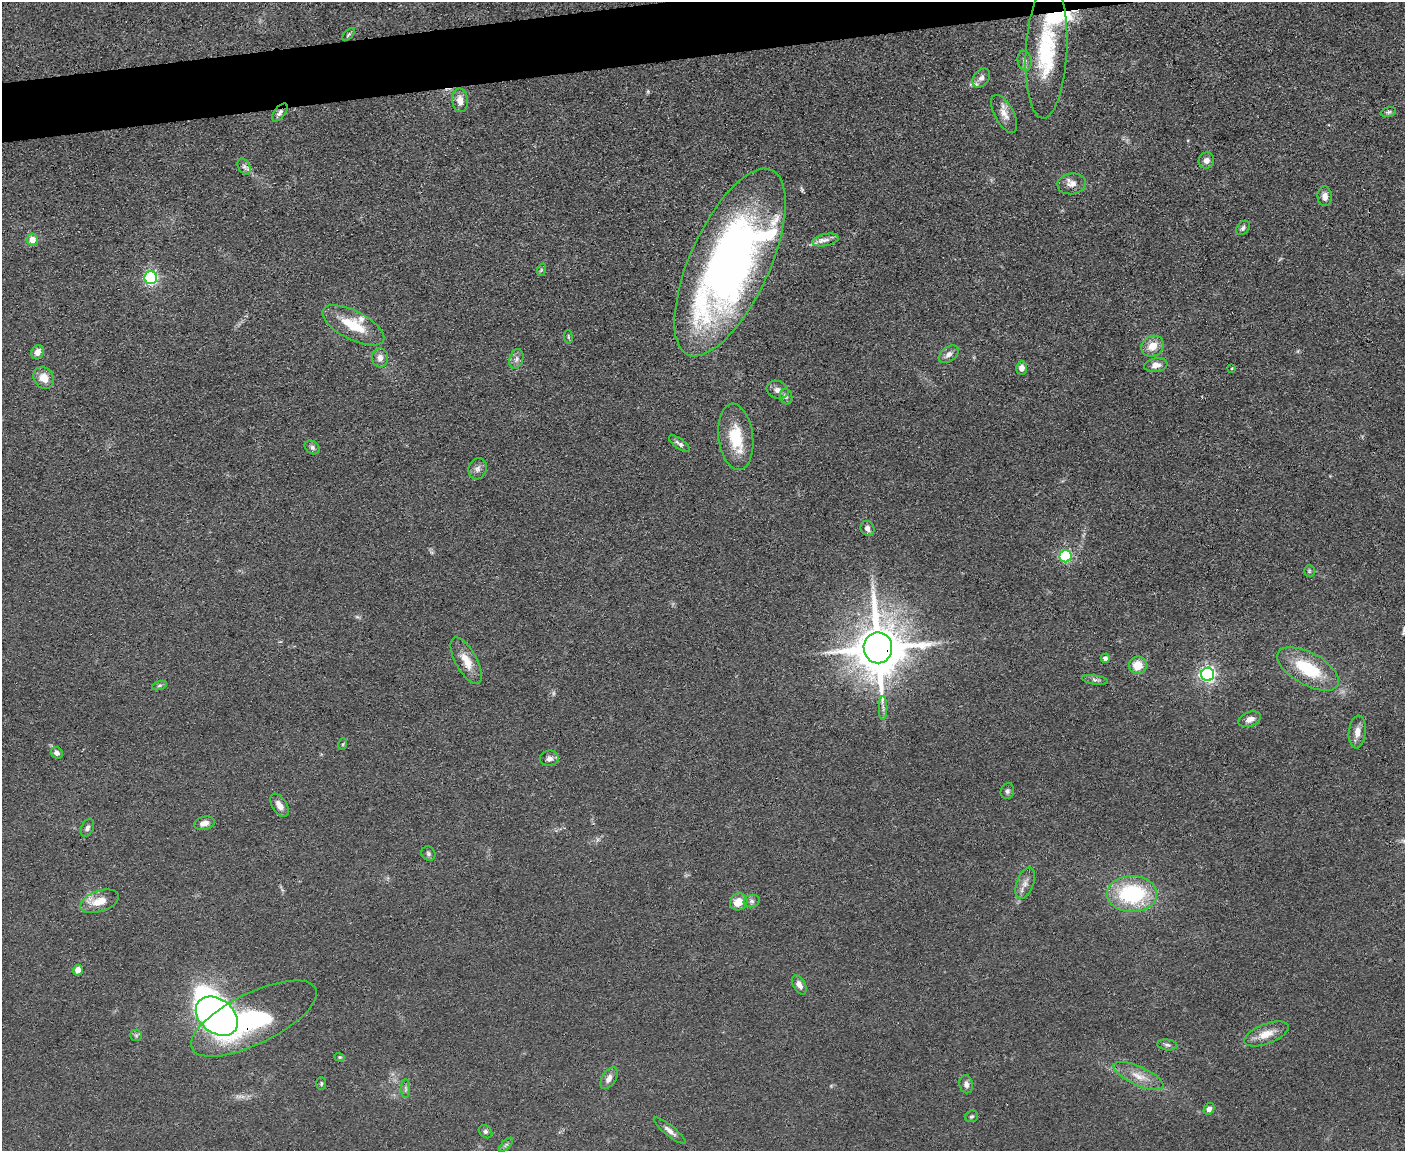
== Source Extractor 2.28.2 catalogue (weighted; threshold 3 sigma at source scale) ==
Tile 8 of 3 x 4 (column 2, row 3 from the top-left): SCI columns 1533-2935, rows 1151-2299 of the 4573 x 4596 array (HDU 1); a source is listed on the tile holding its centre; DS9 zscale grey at full resolution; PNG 1407 x 1153 px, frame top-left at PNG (2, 2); each listed source drawn as its Kron ellipse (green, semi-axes under 4 px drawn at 4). Shown black and unused: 3% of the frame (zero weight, under 3 of 4 exposures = <1% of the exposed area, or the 3 px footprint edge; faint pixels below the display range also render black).
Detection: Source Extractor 2.28.2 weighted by HDU 2 'WHT'; one run over the whole footprint, this tile lists its part. Background 0.0719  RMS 0.007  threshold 0.0314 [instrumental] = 3 sigma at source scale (4.5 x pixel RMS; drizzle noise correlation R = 1.50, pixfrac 1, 0.05/0.05 arcsec/px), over >= 5 px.
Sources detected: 86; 1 too faint to see at this stretch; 2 inside a brighter object's white glare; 1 long thin detection or spike segment (spike, bleed or trail) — neither listed nor drawn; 2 inside a brighter listed object's ellipse — not listed separately; the other 80 listed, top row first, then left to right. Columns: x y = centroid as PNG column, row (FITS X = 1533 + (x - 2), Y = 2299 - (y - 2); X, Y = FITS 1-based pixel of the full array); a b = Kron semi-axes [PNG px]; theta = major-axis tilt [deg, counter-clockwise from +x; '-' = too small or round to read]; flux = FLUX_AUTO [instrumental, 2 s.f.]
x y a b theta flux
349 34 8 3 45 1.1
1046 51 67 20 87 60
1025 61 10 7 -80 2.7
981 78 10 7 52 3.6
460 100 12 8 -84 6.4
1388 112 8 4 16 1.4
280 113 10 5 51 3
1004 114 21 9 -62 6.7
1206 161 8 7 - 3.5
244 167 8 5 -63 2.3
1072 184 14 10 8 5.8
1325 196 10 7 -85 4.1
1243 228 8 6 48 1.9
32 240 6 5 - 8.4
825 240 13 6 12 4
730 262 101 39 65 460
541 270 6 4 72 0.98
151 278 6 6 - 120
353 325 34 14 -27 24
568 337 7 3 -82 0.86
1152 346 11 10 - 9.4
38 352 7 6 - 4.7
949 354 11 7 37 4
380 358 9 8 - 4.4
516 359 10 7 74 3
1156 365 12 7 10 4.9
1022 368 6 5 - 5.1
1232 368 3 2 - 0.55
44 378 11 9 -53 8.8
777 390 11 8 -18 4.1
786 397 8 6 -74 2.1
736 437 33 17 -83 27
679 444 12 5 -35 2.5
312 447 8 6 -34 2.1
478 469 11 9 68 3.4
867 528 8 7 - 4
1066 556 6 6 - 94
1309 571 6 5 - 1
878 648 15 14 - 3800
1105 658 4 4 - 3.1
466 661 26 10 -61 11
1138 665 9 8 - 12
1308 669 34 16 -29 38
1208 674 6 6 - 210
1095 680 13 4 -9 2.2
159 686 8 3 19 1.3
883 708 12 2 90 2
1250 719 12 7 20 5.1
1357 732 16 8 84 6
343 744 6 4 71 0.85
57 753 6 5 - 2.7
549 758 9 7 5 3.1
1007 791 8 6 74 2
279 805 13 7 -58 5.1
204 823 10 6 13 4.7
87 828 9 6 64 2.2
428 854 7 6 - 1.8
1025 883 16 8 70 4.9
1132 894 25 18 0 66
99 901 20 10 19 12
752 901 8 6 13 2.1
739 902 9 8 - 10
78 970 5 5 - 6.3
799 985 10 6 -61 4.1
217 1016 23 17 -38 440
254 1019 69 25 26 100
1266 1034 23 10 21 10
136 1035 6 5 - 1.4
1167 1045 10 5 -6 1.9
340 1057 5 4 - 0.87
1139 1076 27 9 -24 10
609 1078 12 7 57 4.5
321 1084 6 5 - 1
966 1084 9 7 -81 2.9
406 1089 9 4 -89 1.6
1209 1109 6 5 - 2.9
971 1116 7 5 18 1.3
670 1131 20 5 -39 3.9
486 1132 7 6 - 1.8
506 1145 9 3 45 1.3
Overlapping masked pixels (flux is a lower limit): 4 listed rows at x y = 280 113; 730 262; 878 648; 254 1019